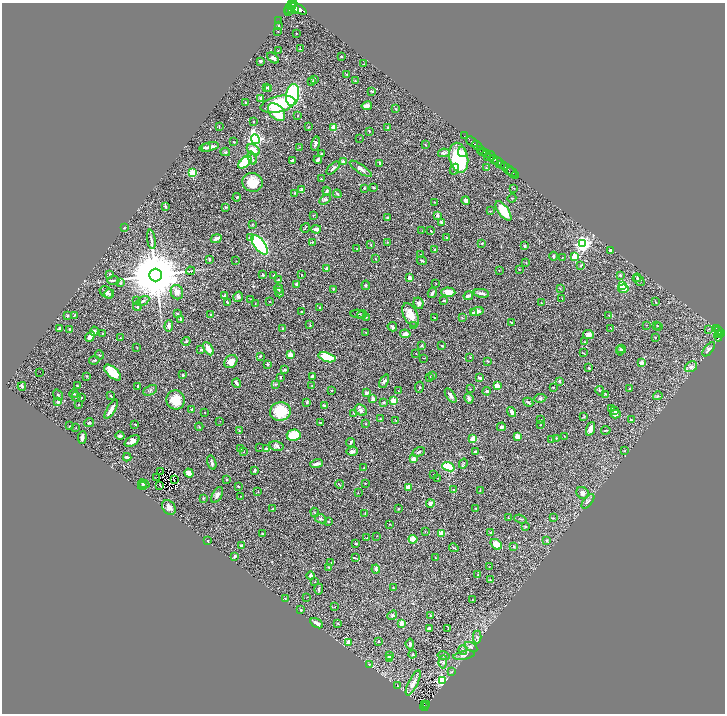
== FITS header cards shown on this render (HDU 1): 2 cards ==
NAXIS1  =                 1446
NAXIS2  =                 1423

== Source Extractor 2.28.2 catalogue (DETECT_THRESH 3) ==
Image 1446 x 1423 px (HDU 1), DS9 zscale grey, zoomed out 1/2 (1 PNG px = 2 x 2 image px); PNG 727 x 716 px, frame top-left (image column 2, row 1422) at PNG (2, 3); each listed source drawn as its Kron ellipse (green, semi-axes under 4 px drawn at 4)
Background 0.8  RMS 0.03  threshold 0.0886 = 3 sigma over >= 5 px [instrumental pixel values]
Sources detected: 486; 45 cannot appear on this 1/2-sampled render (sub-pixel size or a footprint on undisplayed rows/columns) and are neither listed nor drawn; the other 441 listed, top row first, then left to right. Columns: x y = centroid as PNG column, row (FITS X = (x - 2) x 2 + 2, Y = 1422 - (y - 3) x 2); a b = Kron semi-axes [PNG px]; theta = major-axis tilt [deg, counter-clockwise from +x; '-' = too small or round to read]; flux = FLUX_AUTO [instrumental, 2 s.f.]
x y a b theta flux
292 4 5 3 - 1300
290 7 7 2 48 1000
291 9 4 2 - 640
295 9 4 3 - 700
299 9 9 4 -30 2400
289 11 4 2 - 130
279 21 2 1 - 4
278 25 2 2 - 2.3
278 31 2 1 - 3.3
297 33 2 1 - 1.8
300 49 3 3 - 5.8
278 51 2 1 - 2
341 56 3 2 - 5.6
273 58 6 3 -41 14
261 61 3 2 - 8.2
363 64 3 2 - 1.9
347 74 2 1 - 2.2
314 80 4 3 - 12
355 81 3 3 - 2.7
312 82 3 2 - 4.9
267 87 3 2 - 6.1
269 89 3 2 - 6.2
372 91 3 2 - 6
293 95 11 6 80 530
261 98 3 2 - 17
245 102 2 2 - 4.3
278 104 18 8 13 280
367 106 5 3 - 35
396 109 3 2 - 4.1
277 112 10 6 -47 160
298 116 3 2 - 2.9
254 121 2 2 - 3.3
219 127 2 1 - 1.9
309 127 3 2 - 3.3
334 127 2 2 - 120
388 128 3 3 - 8.8
369 131 2 2 - 2.9
464 136 2 1 - 14
360 138 2 1 - 1.6
255 139 5 4 - 1600
234 142 2 2 - 4.7
472 142 6 2 -41 800
315 144 7 3 74 12
425 145 2 2 - 2.5
477 146 6 2 -38 630
209 147 10 3 12 23
300 147 3 2 - 2.3
206 148 5 3 - 9.7
253 150 7 5 -35 53
480 150 3 2 - 73
225 152 5 3 - 6.4
462 152 5 4 - 22
483 152 4 3 - 230
321 153 3 3 - 4.4
444 153 6 4 11 14
487 153 3 2 - 200
491 156 5 1 - 160
488 157 3 2 - 73
252 158 7 3 -72 8.7
459 158 15 9 -78 330
493 159 4 3 - 500
293 160 4 3 - 11
318 160 4 2 - 21
343 161 3 3 - 18
245 162 8 4 41 300
380 163 3 2 - 4.9
499 163 7 3 -45 1300
504 166 2 2 - 300
333 168 8 4 43 15
486 168 3 2 - 4.9
361 169 13 4 -35 20
454 169 5 4 - 15
507 169 11 2 -37 480
512 172 6 2 -44 67
192 173 3 3 - 320
516 175 2 2 - 86
321 179 3 2 - 3.5
252 182 10 9 - 95
374 187 4 2 - 7.5
364 188 2 2 - 4.8
514 188 3 2 - 2.7
302 190 4 3 - 17
327 190 3 2 - 4.9
326 192 4 3 - 7.7
295 193 3 2 - 3.4
337 194 4 2 - 4.7
237 197 4 3 - 6.1
512 198 4 2 - 2.5
325 199 6 4 32 13
466 201 4 3 - 15
434 202 2 2 - 2.4
165 206 4 2 - 8.7
225 207 3 3 - 5
490 211 3 2 - 2.9
503 211 11 5 -53 120
313 215 2 2 - 3.4
437 216 3 3 - 15
387 217 3 2 - 5.9
442 222 3 3 - 18
252 224 2 2 - 3.3
124 228 3 2 - 2.9
305 228 5 2 - 4.7
316 229 5 3 - 19
422 231 3 3 - 3.4
431 231 2 2 - 4.8
250 237 4 3 - 20
447 237 3 3 - 6.4
151 239 10 3 -81 11
216 239 6 3 27 21
313 242 3 2 - 3.4
388 242 3 2 - 3.4
482 243 3 3 - 4
582 244 4 4 - 1600
260 245 11 5 -52 1300
371 245 4 2 - 4
524 246 4 3 - 7.5
357 248 2 2 - 3.3
435 249 2 2 - 4
610 251 4 2 - 9.2
421 255 2 2 - 7.2
553 256 4 3 - 8.3
562 257 2 2 - 2.6
575 257 3 3 - 260
375 258 3 2 - 2.4
210 259 4 2 - 7.8
236 261 2 1 - 1.2
422 261 5 2 - 5.1
526 262 2 2 - 2.5
581 265 4 2 - 5.3
327 268 4 3 - 6.2
519 269 3 2 - 2.1
499 270 2 2 - 2.1
191 271 4 2 - 4.6
109 274 4 2 - 3.3
156 275 6 6 - 51000
262 275 2 2 - 13
301 275 2 2 - 2.5
620 275 2 2 - 16
274 276 4 2 - 12
409 278 4 3 - 20
637 278 4 3 - 6.4
113 280 6 3 2 8.8
278 280 3 2 - 3.6
639 280 6 3 -47 9.2
120 283 3 2 - 3.3
436 283 2 1 - 1.8
296 284 4 2 - 16
366 285 4 3 - 5.1
622 285 3 3 - 440
560 288 3 2 - 2.9
278 289 5 2 - 6.9
333 289 3 2 - 4.9
623 289 5 4 - 33
106 292 7 5 -36 21
177 292 7 6 - 29
448 292 7 4 -3 57
279 293 5 3 - 11
432 293 5 2 - 15
481 293 8 3 -10 18
109 294 5 4 - 9.6
224 295 3 2 - 2.7
468 296 5 2 - 18
238 297 5 4 - 12
562 298 3 2 - 3
251 299 2 1 - 2.4
136 301 3 3 - 4.4
143 301 7 3 31 8.9
444 301 4 2 - 7.7
227 302 3 2 - 8.1
270 302 2 1 - 2.3
656 302 3 2 - 2.8
255 303 2 1 - 1.6
419 303 6 5 - 16
541 303 2 2 - 2.4
137 307 4 3 - 5
320 308 3 3 - 6.2
302 312 3 2 - 2.6
477 312 7 4 17 29
473 313 4 3 - 6.6
177 314 4 3 - 5.4
211 314 2 2 - 5.4
358 314 7 2 -6 6.2
362 314 5 3 - 4.3
75 315 3 2 - 4.3
411 315 13 7 -63 84
609 315 2 2 - 2.3
67 316 3 3 - 6.7
434 317 2 2 - 2.5
366 318 2 2 - 2
462 318 3 3 - 3.9
181 319 3 3 - 6.6
511 322 3 2 - 5.6
310 324 4 2 - 3.2
647 325 2 1 - 1.4
657 325 2 1 - 2
169 326 5 3 - 15
413 326 3 2 - 3.5
659 326 2 1 - 2.1
392 327 5 2 - 14
59 328 3 3 - 9.2
283 328 2 2 - 5.3
611 328 2 1 - 2.1
716 328 2 2 - 72
69 329 3 3 - 5
709 329 3 2 - 3
94 331 5 4 - 13
718 331 3 2 - 89
366 332 2 1 - 2.2
102 333 2 1 - 2.3
722 333 3 2 - 220
405 334 5 4 - 22
719 334 2 1 - 76
588 335 5 4 - 35
718 336 5 3 - 230
90 337 5 4 - 30
655 337 2 2 - 3.9
120 338 3 2 - 2.5
186 341 4 2 - 4
585 341 2 2 - 2.3
422 345 4 3 - 4.9
442 346 4 3 - 5
137 348 3 2 - 2.1
201 349 4 3 - 7.2
208 349 7 3 -60 59
621 349 5 3 - 5.9
709 349 8 4 51 14
620 351 5 3 - 5.7
416 353 2 1 - 2.2
583 353 4 2 - 3.4
99 355 5 3 - 5.6
290 355 4 3 - 45
260 356 3 3 - 5.9
327 357 9 4 -17 240
470 357 2 2 - 5.6
424 358 2 1 - 2.8
94 360 5 2 - 5.5
231 361 7 6 - 44
488 361 3 2 - 5.4
642 363 3 3 - 33
267 364 3 3 - 7.3
691 367 6 5 - 18
589 368 3 3 - 5.2
284 370 4 3 - 5.9
40 372 2 1 - 25
113 373 10 5 -42 110
183 375 3 2 - 5.8
433 375 2 2 - 2.2
87 376 3 3 - 3.6
312 376 3 2 - 6.5
280 377 3 2 - 5.2
429 377 3 2 - 4.3
480 378 4 2 - 15
384 381 7 4 64 13
559 381 2 2 - 25
236 383 4 2 - 16
275 384 3 3 - 3.3
312 385 3 2 - 2.3
22 386 4 3 - 6.5
78 386 3 2 - 3.3
138 386 3 2 - 7.9
497 386 3 3 - 45
419 387 6 2 79 4.5
553 387 2 2 - 2.1
470 389 2 2 - 1.7
629 389 2 2 - 3.5
150 390 7 4 26 12
331 390 3 2 - 3
398 391 2 2 - 1.9
487 391 4 3 - 8.9
600 391 5 2 - 5.9
366 393 2 2 - 34
74 394 4 3 - 5.2
605 394 3 2 - 3.5
58 395 6 2 -55 5.1
451 395 8 3 -56 20
111 396 4 2 - 4.8
658 396 5 4 - 8.3
76 397 4 3 - 5.5
81 398 3 2 - 3.3
469 398 5 4 - 13
540 398 6 4 10 9.8
373 399 4 3 - 19
176 400 9 9 - 95
393 400 3 2 - 190
58 402 4 4 - 12
307 402 4 3 - 4.1
384 402 3 3 - 8
528 402 5 2 - 11
79 405 2 2 - 9.2
324 406 4 3 - 15
611 408 3 3 - 5.7
111 409 11 3 58 45
192 409 3 3 - 4.3
361 410 6 5 - 20
280 411 10 9 - 140
615 411 3 3 - 14
205 412 2 2 - 2.3
512 412 5 3 - 21
354 413 2 2 - 3.4
615 414 5 4 - 16
584 417 3 2 - 2.7
380 419 3 2 - 3.3
396 420 2 1 - 2.2
541 420 2 2 - 1.9
631 420 3 2 - 6.2
220 421 2 1 - 1.5
89 423 5 2 - 4.9
320 423 3 2 - 6.2
135 424 3 2 - 3
366 424 3 3 - 3.6
540 425 2 1 - 3.1
69 426 3 2 - 4.9
199 427 4 2 - 4
501 427 4 4 - 11
76 428 2 1 - 1.4
591 429 7 4 71 37
606 430 5 2 - 5.7
239 431 4 3 - 4.6
120 435 4 3 - 12
294 435 7 5 13 190
517 436 3 3 - 55
564 436 2 2 - 2.2
82 437 6 3 85 16
556 438 2 2 - 2.4
473 439 3 2 - 160
551 440 3 2 - 2.5
132 441 8 4 31 30
351 443 5 3 - 8.4
276 446 7 5 -12 14
259 448 2 1 - 1.5
266 448 2 2 - 25
240 449 3 2 - 3.4
352 451 6 4 3 13
625 451 4 2 - 3.9
244 452 3 3 - 2.6
419 452 7 3 26 8
475 452 3 2 - 5.3
127 457 4 2 - 12
413 459 3 3 - 32
212 463 7 3 -74 13
317 464 6 3 17 26
463 464 5 3 - 7
448 467 6 3 -20 170
363 468 2 2 - 1.7
254 470 3 2 - 10
160 471 2 1 - 3
189 473 5 3 - 61
433 475 2 2 - 3.7
157 477 2 1 - 4
438 478 2 2 - 2.7
174 480 2 1 - 1.2
227 480 3 3 - 6.9
365 483 2 2 - 4.5
144 484 6 2 -21 5.2
339 484 4 2 - 3.3
142 486 4 3 - 12
160 486 2 1 - 2.2
238 486 2 2 - 4.7
408 487 4 3 - 51
454 490 3 2 - 3.3
480 491 3 2 - 4.7
258 492 2 2 - 1.5
358 493 2 2 - 1.2
582 493 6 5 - 22
217 495 9 4 60 20
240 496 2 2 - 1.9
203 498 4 2 - 4
588 501 8 3 50 9.8
430 504 4 3 - 24
169 507 8 6 -54 28
273 509 2 2 - 4
398 509 3 3 - 4.6
476 509 2 2 - 2.8
315 512 4 2 - 3.9
365 513 3 2 - 3.7
508 518 2 2 - 6.6
553 518 4 2 - 5
321 519 6 3 -24 9
520 519 6 2 -20 4.9
328 522 3 2 - 2.9
390 524 3 2 - 2.8
525 527 2 2 - 5.9
425 531 2 2 - 1.7
441 533 2 2 - 120
491 533 3 2 - 6
262 534 3 2 - 2.7
377 536 2 2 - 2
367 538 2 2 - 2.3
413 539 4 4 - 71
547 540 2 2 - 20
208 541 2 2 - 3.5
356 544 3 2 - 3.7
496 544 6 4 -39 79
242 545 3 2 - 5.9
514 547 4 2 - 5
454 548 5 2 - 3.9
235 556 3 3 - 8.1
355 558 3 2 - 2.8
435 558 3 2 - 4.2
331 562 2 2 - 2.1
329 567 4 2 - 3
489 567 2 2 - 1.9
376 569 4 3 - 16
478 575 3 2 - 2.6
311 576 4 3 - 20
490 580 3 3 - 4.6
315 581 3 2 - 2.5
393 588 2 2 - 5.3
319 589 5 2 - 9.1
307 597 2 1 - 1.4
285 599 3 2 - 2.9
472 599 3 2 - 3
334 607 3 2 - 2
301 610 3 3 - 6.4
392 615 5 4 - 7.2
430 616 3 2 - 3.3
317 623 7 3 -30 20
337 623 3 2 - 2.3
402 623 4 3 - 28
429 628 3 2 - 12
448 628 2 2 - 1.8
477 637 6 4 90 11
348 642 3 3 - 25
378 642 2 2 - 3.5
410 644 5 2 - 12
471 647 7 4 -31 15
463 650 4 4 - 8.8
412 654 4 3 - 6.3
464 655 11 3 11 13
389 656 3 3 - 9.2
443 656 6 2 -12 5.7
389 658 3 3 - 10
443 662 6 4 86 13
369 664 3 2 - 2.9
452 671 3 3 - 3.9
442 680 3 3 - 920
413 683 14 4 63 32
397 686 2 1 - 1.4
424 705 2 1 - 7.7
426 705 2 1 - 5.8
424 707 4 1 - 40
At the frame edge (FLAGS 8, measured only in part): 1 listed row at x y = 292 4
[45 sub-pixel or undisplayed-footprint detections neither listed nor drawn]